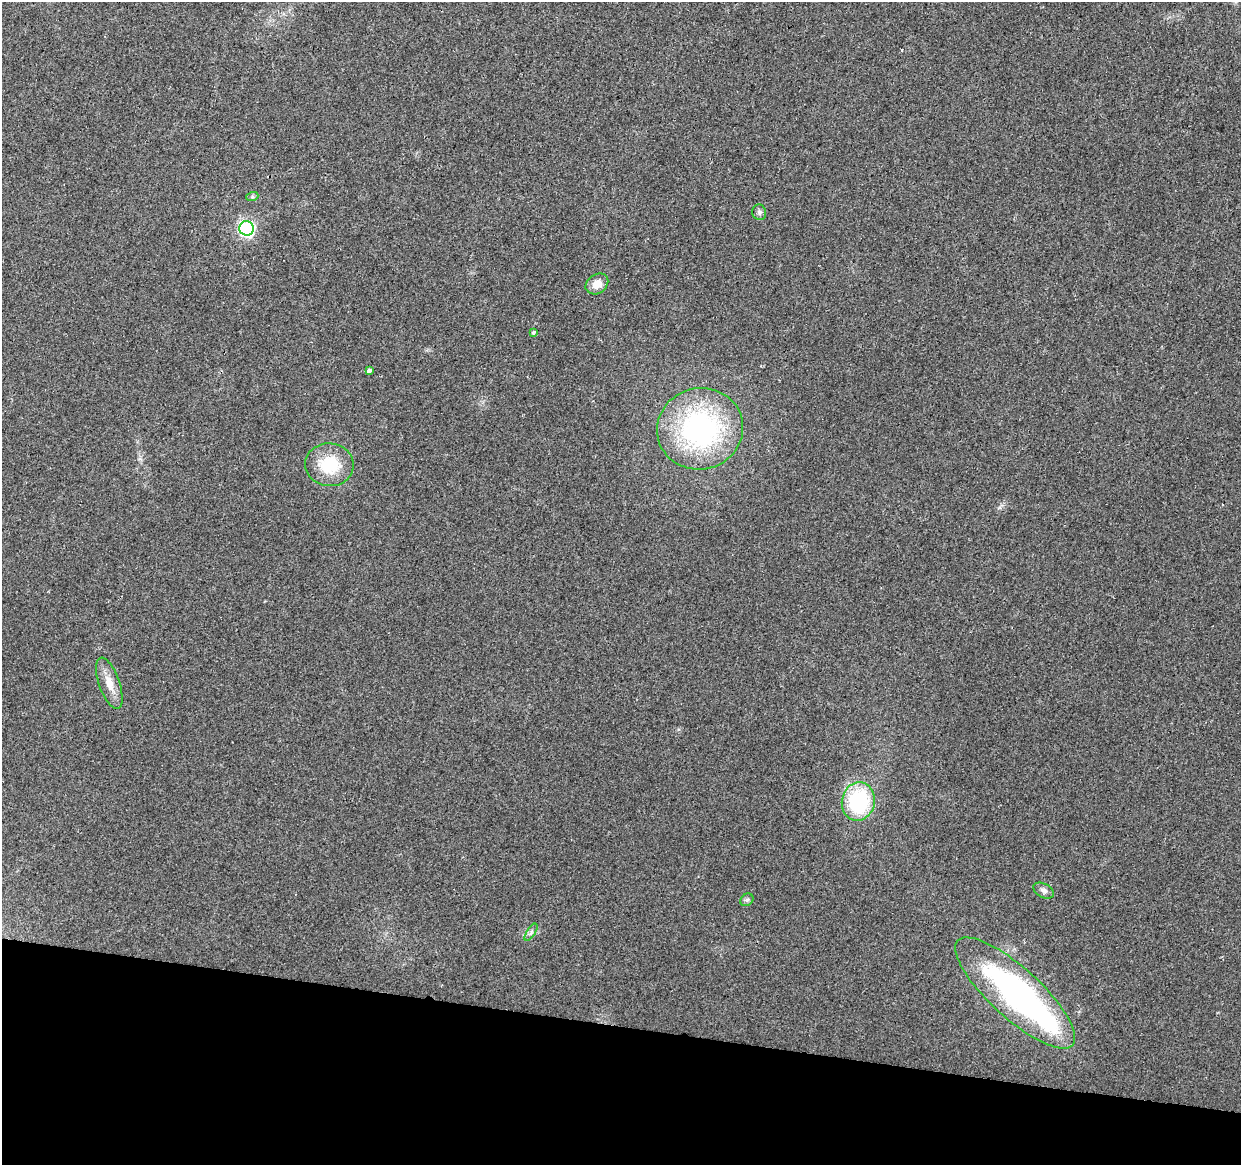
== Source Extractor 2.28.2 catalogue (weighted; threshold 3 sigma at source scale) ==
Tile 15 of 4 x 4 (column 3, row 4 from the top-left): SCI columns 2485-3723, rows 286-1448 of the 4961 x 5162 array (HDU 1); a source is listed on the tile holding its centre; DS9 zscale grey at full resolution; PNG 1243 x 1167 px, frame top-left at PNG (2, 2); each listed source drawn as its Kron ellipse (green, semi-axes under 4 px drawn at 4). Shown black and unused: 12% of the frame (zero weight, under 2 of 3 exposures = <1% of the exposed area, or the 3 px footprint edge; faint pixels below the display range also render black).
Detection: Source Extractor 2.28.2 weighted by HDU 2 'WHT'; one run over the whole footprint, this tile lists its part. Background 0.028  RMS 0.0057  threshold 0.0257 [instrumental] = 3 sigma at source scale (4.5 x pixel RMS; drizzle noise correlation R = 1.50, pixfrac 1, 0.0396/0.0396 arcsec/px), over >= 5 px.
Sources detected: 15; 1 inside a brighter object's white glare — neither listed nor drawn; the other 14 listed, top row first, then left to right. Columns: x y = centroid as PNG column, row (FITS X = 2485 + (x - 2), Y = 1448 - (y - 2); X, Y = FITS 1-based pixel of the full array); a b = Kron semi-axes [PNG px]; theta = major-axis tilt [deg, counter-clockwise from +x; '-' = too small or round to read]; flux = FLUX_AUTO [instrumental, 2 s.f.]
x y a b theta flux
252 197 6 4 19 0.81
759 212 8 7 - 1.5
247 228 7 7 - 100
597 284 12 9 36 5.9
534 332 4 3 - 1.4
369 370 3 3 - 9.9
700 429 43 40 15 110
329 465 24 21 -7 21
109 683 27 10 -70 7.7
858 801 19 16 78 48
1044 891 11 7 -27 2.2
747 900 7 5 43 1.2
531 932 10 4 57 1.3
1015 993 78 25 -42 160